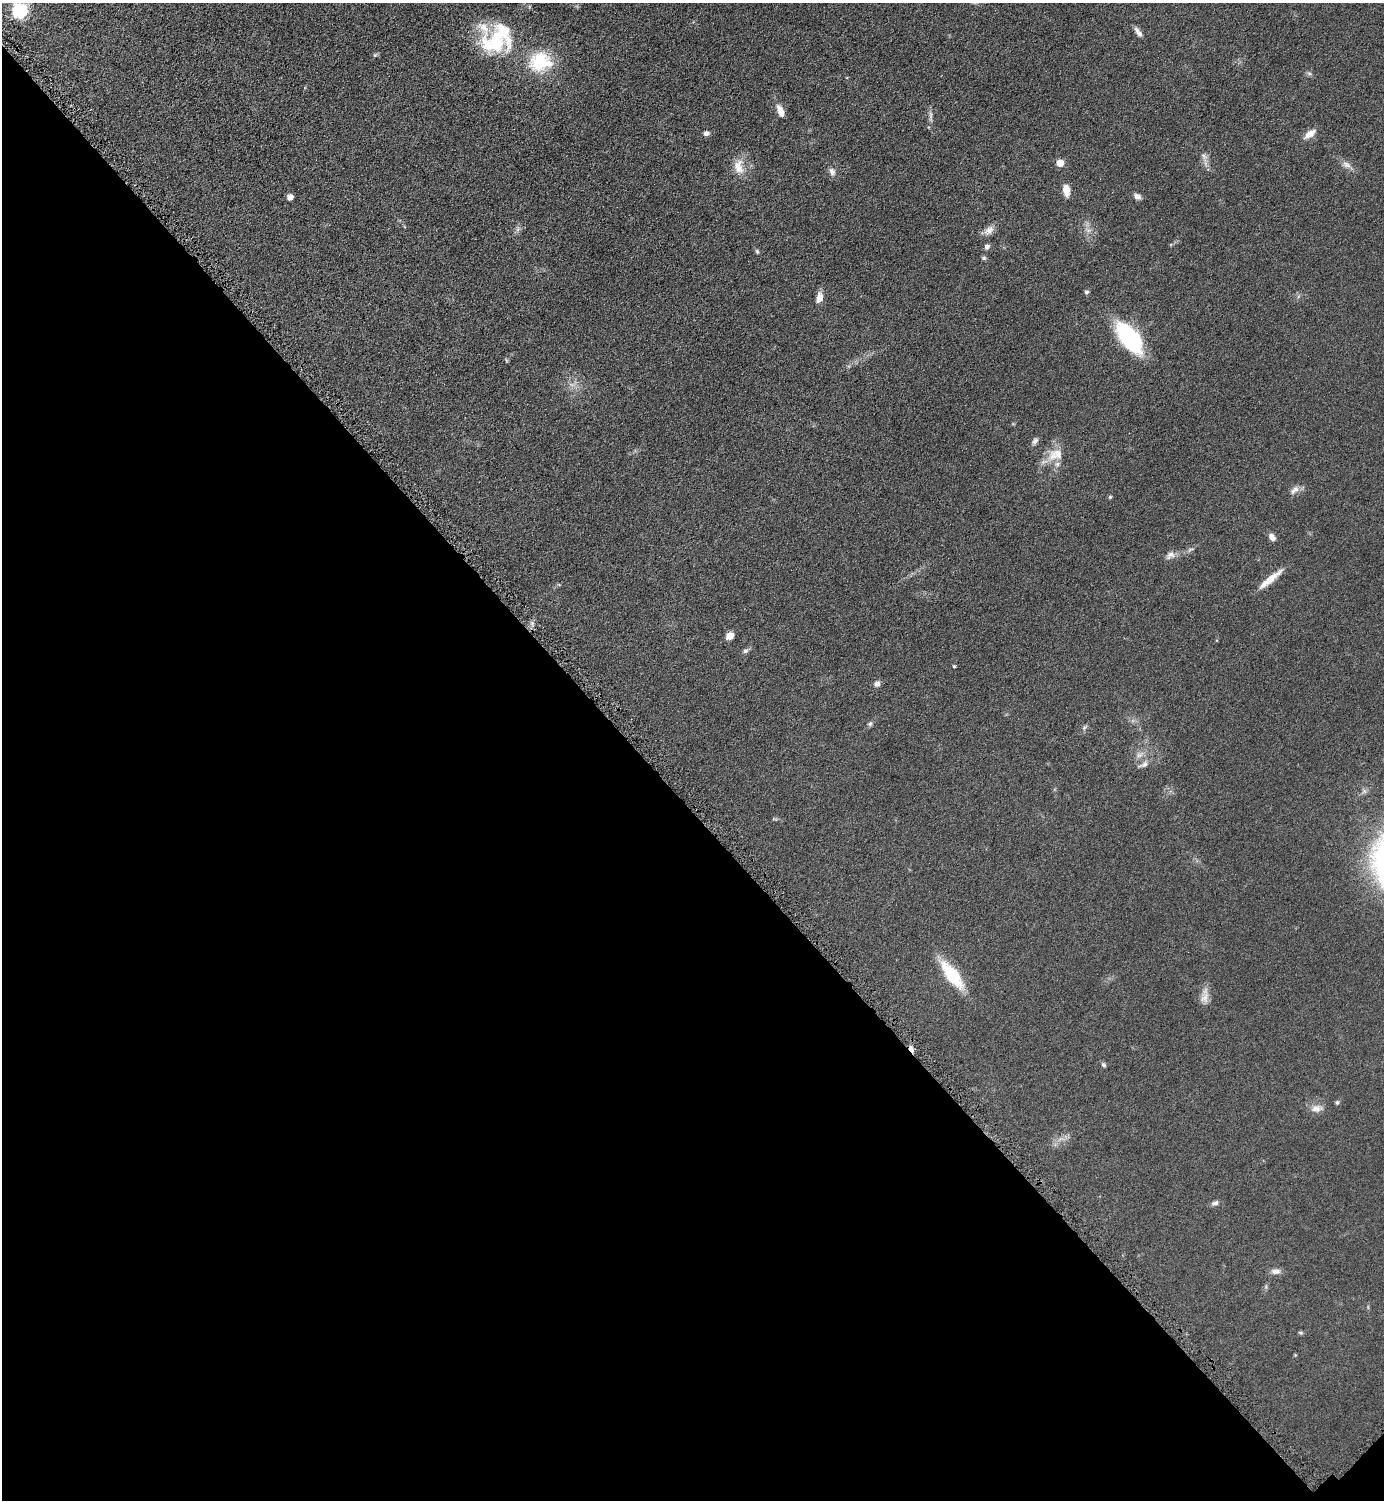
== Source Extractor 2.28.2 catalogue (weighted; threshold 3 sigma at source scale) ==
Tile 14 of 4 x 4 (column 2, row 4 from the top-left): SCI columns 1699-3080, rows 15-1512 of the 6019 x 6019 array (HDU 1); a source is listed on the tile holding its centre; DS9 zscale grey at full resolution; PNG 1386 x 1502 px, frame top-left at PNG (2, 3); no overlay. Shown black and unused: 46% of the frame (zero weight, under 4 of 8 exposures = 1% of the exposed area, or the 3 px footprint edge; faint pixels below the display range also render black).
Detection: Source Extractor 2.28.2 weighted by HDU 2 'WHT'; one run over the whole footprint, this tile lists its part. Background 0.0761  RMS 0.0057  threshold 0.0234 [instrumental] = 3 sigma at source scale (4.09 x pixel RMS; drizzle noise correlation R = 1.36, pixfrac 0.8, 0.05/0.05 arcsec/px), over >= 5 px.
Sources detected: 54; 1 cosmic-ray / hot-pixel residue — not listed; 3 inside a brighter listed object's ellipse — not listed separately; the other 50 listed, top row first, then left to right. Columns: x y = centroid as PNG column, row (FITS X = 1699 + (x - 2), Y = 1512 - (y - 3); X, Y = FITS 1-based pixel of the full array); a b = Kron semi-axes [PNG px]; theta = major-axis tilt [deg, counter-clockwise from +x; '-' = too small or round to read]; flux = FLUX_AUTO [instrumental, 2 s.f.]
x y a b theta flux
20 11 7 6 - 110
1138 32 13 5 -55 2.4
496 43 37 28 18 35
375 55 7 4 44 0.76
540 62 31 26 13 25
1309 73 7 4 -19 0.9
780 111 15 7 -70 4.6
931 115 14 4 87 1.9
706 133 7 6 - 1.9
1310 134 15 7 36 4.6
1204 157 16 7 -68 3.1
1060 163 5 5 - 7.9
1346 165 12 7 -22 2.8
738 167 22 13 -82 7.6
832 172 12 8 -68 2.4
1066 190 14 8 -82 4.8
1137 196 9 7 -28 2.2
290 197 5 5 - 4.2
518 229 7 5 47 1.3
989 230 15 9 38 3.4
1088 230 7 5 -43 1.5
987 247 6 5 - 1.9
757 252 7 4 -64 0.79
984 258 7 5 -1 0.86
1086 292 5 5 - 1.1
819 298 12 7 78 4.7
1129 338 36 17 -52 46
1035 441 9 6 53 1.8
1058 453 20 14 -39 8
1294 490 15 7 46 2.8
1110 497 5 4 - 0.82
1272 537 9 6 -57 2.8
1170 555 13 9 43 2.8
1270 579 33 6 39 7.5
730 636 7 6 - 4.9
745 651 7 6 - 1.2
954 666 4 4 - 0.64
877 684 9 7 53 2.1
870 724 7 6 - 1.1
1084 728 6 5 - 0.98
1139 755 9 7 2 2.2
1144 764 11 7 44 2.1
952 975 34 13 -52 26
1205 998 16 11 71 4.2
1104 1065 6 5 - 1
1337 1102 6 5 - 0.86
1316 1108 16 10 2 4
1215 1203 9 6 14 1.6
1276 1271 13 7 -1 2.6
1300 1333 6 4 -2 0.7